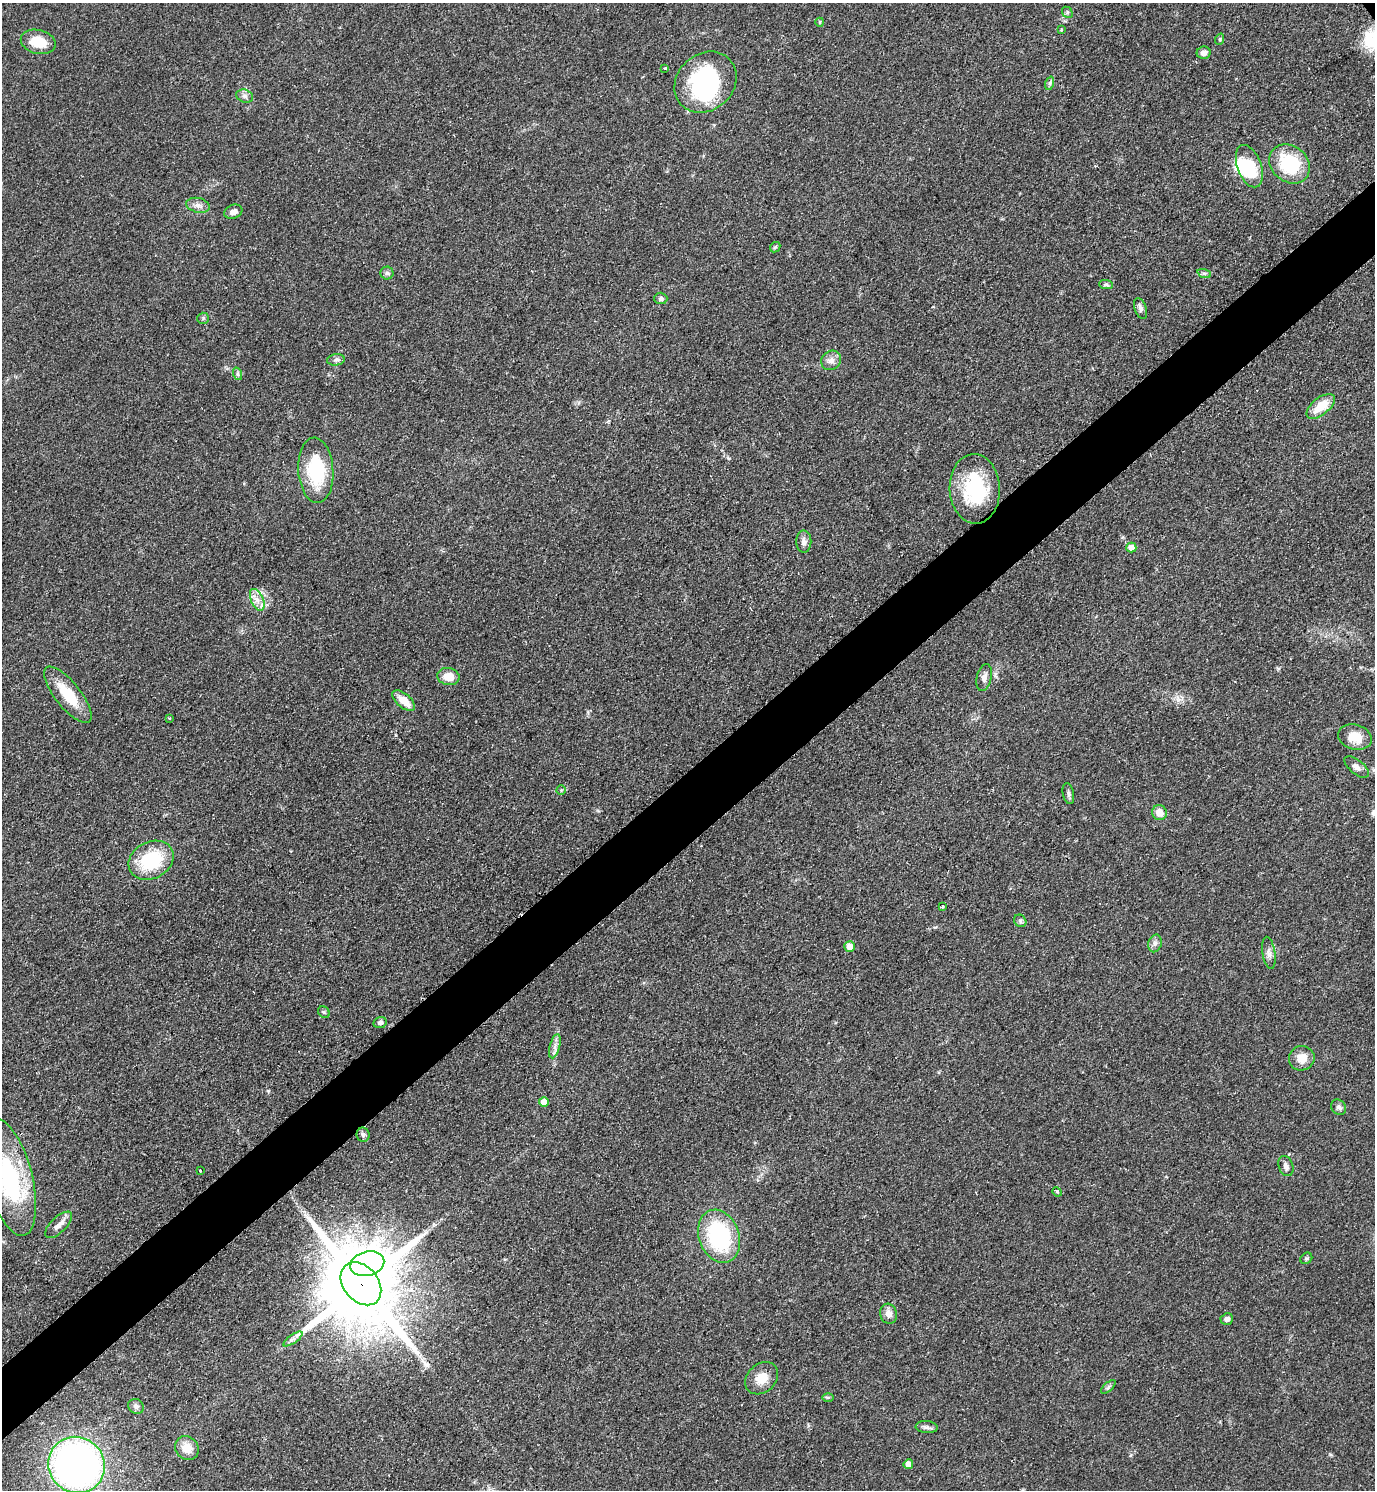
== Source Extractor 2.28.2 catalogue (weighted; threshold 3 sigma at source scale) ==
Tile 7 of 4 x 4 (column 3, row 2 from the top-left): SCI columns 3059-4431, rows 2983-4470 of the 5971 x 5974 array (HDU 1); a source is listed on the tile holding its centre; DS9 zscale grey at full resolution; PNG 1377 x 1492 px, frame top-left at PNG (2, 3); each listed source drawn as its Kron ellipse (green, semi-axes under 4 px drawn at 4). Shown black and unused: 5% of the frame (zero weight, under 2 of 3 exposures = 1% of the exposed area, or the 3 px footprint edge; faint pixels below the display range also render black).
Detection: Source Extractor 2.28.2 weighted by HDU 2 'WHT'; one run over the whole footprint, this tile lists its part. Background 0.0798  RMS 0.0076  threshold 0.034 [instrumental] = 3 sigma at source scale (4.5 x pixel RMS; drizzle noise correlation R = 1.50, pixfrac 1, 0.05/0.05 arcsec/px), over >= 5 px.
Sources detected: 78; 2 inside a brighter object's white glare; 1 long thin detection or spike segment (spike, bleed or trail) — neither listed nor drawn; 2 inside a brighter listed object's ellipse — not listed separately; the other 73 listed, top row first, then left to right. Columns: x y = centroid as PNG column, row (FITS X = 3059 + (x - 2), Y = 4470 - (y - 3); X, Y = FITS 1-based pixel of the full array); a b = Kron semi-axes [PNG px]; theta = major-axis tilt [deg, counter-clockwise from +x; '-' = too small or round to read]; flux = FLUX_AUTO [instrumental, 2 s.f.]
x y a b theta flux
1067 12 6 4 -48 1.4
820 22 4 4 - 0.93
1061 29 4 3 - 0.85
1220 39 6 3 72 0.98
38 42 18 12 -14 19
1204 53 7 6 - 4
665 68 3 3 - 1
705 82 33 28 43 93
1050 83 7 4 72 1.5
245 96 8 6 -17 2.5
1290 164 22 18 -40 47
1249 166 22 12 -70 28
198 205 12 7 -11 4.2
233 212 9 6 22 4.3
775 247 6 4 44 1.1
387 273 6 6 - 1.8
1204 273 7 4 -19 1.5
1106 284 7 4 -2 1.5
661 298 6 6 - 2.3
1140 309 11 6 -71 2.5
203 318 6 5 - 1.3
336 360 9 5 7 2.4
831 360 10 9 - 4.4
238 374 6 4 -72 1.3
1321 406 17 8 39 16
316 470 33 17 -86 49
975 489 35 25 -87 55
804 541 11 7 -89 3.5
1131 548 5 5 - 7.6
257 600 11 6 -66 4.9
448 676 11 8 -9 10
984 678 14 7 77 4.2
68 695 34 12 -51 24
404 701 13 7 -41 11
169 718 3 3 - 0.92
1355 737 17 12 -17 14
1357 767 14 7 -39 3.9
561 790 4 4 - 0.84
1068 793 10 5 -78 2.2
1159 813 7 7 - 7.6
151 860 23 18 28 48
942 907 3 3 - 1.2
1020 921 7 5 -49 1.6
1155 943 9 6 75 2.7
850 946 5 5 - 7.8
1269 953 16 6 -80 3.7
324 1012 6 5 - 1.2
380 1023 7 5 13 2.1
555 1046 12 5 75 3.4
1302 1058 13 12 - 9.5
544 1102 5 5 - 7.7
1339 1107 8 7 - 2.5
363 1135 7 6 - 1.9
1286 1166 10 7 -70 3.4
200 1171 3 3 - 1.4
9 1177 60 23 -76 96
1057 1192 5 4 - 1.1
58 1225 17 7 44 5.1
719 1236 27 20 -70 78
1306 1258 6 5 - 1.3
367 1264 17 12 15 480
361 1284 24 17 -50 13000
889 1314 10 8 -74 5.3
1227 1319 6 5 - 2.8
293 1339 11 4 35 2.6
762 1378 18 14 43 12
1108 1387 9 4 42 1.6
828 1397 6 4 1 1
136 1406 8 7 - 2.7
927 1427 11 6 -5 2.6
187 1448 12 11 - 11
908 1464 5 4 - 6.7
77 1465 29 27 -40 390
Overlapping masked pixels (flux is a lower limit): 1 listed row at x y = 361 1284
Isophote crosses this tile's border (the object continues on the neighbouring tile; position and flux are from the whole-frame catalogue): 2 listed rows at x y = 1357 767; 9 1177